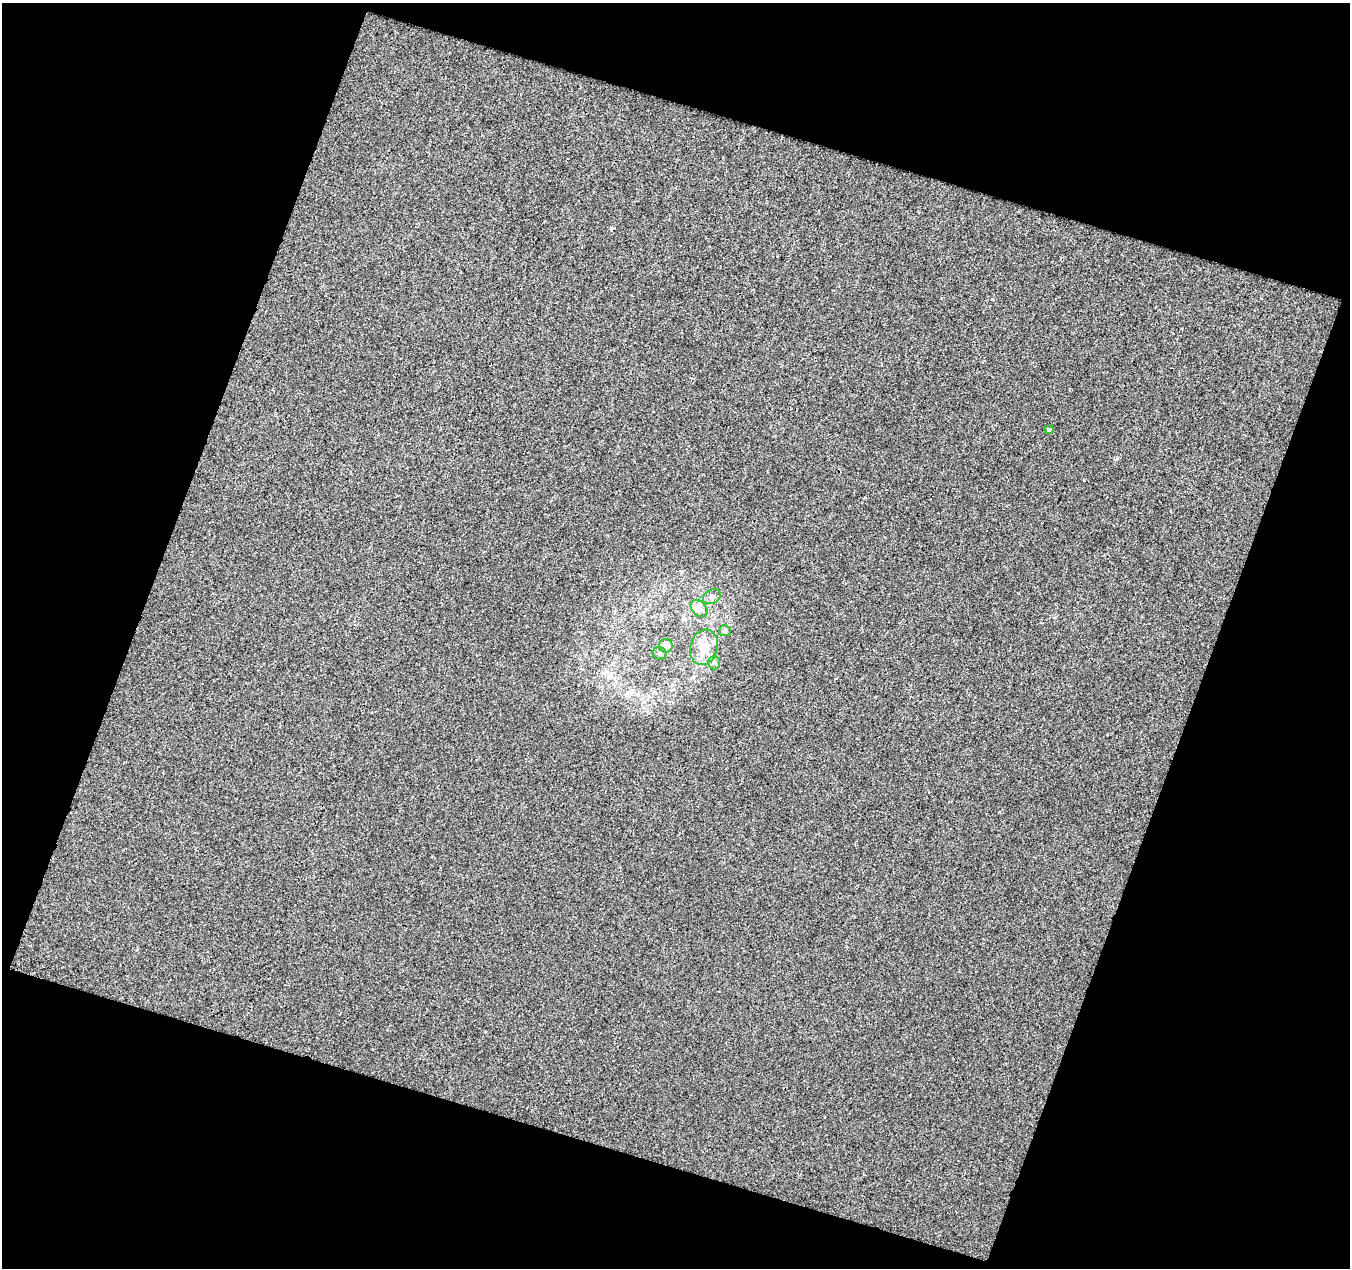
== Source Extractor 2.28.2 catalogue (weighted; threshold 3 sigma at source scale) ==
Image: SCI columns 345-1692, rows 620-1885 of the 2681 x 2752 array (HDU 1 of 3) = the unmasked area's bounding box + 8 px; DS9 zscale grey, full resolution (1 PNG px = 1 image px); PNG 1352 x 1270 px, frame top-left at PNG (2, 3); each listed source drawn as its Kron ellipse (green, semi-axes under 4 px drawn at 4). Shown black and unused: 39% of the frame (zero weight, under 2 of 3 exposures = <1% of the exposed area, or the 3 px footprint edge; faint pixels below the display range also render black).
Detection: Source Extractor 2.28.2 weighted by HDU 2 'WHT'. Background 5.29e-04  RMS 0.0066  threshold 0.0299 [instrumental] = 3 sigma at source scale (4.5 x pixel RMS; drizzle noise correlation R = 1.50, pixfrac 1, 0.0396/0.0396 arcsec/px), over >= 5 px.
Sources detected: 10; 1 cosmic-ray / hot-pixel residue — neither listed nor drawn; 1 inside a brighter listed object's ellipse — not listed separately; the other 8 listed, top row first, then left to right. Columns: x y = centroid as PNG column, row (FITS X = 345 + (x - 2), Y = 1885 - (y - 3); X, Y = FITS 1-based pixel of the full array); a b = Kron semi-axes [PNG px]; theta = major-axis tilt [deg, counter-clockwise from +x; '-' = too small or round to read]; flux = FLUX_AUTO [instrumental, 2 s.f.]
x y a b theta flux
1049 430 4 3 - 5.6
712 597 9 7 29 2.3
699 608 10 7 -46 3.3
725 631 6 5 - 1.2
666 646 7 6 - 7
704 647 18 13 73 10
660 653 7 6 - 1.5
714 663 7 6 - 1.7